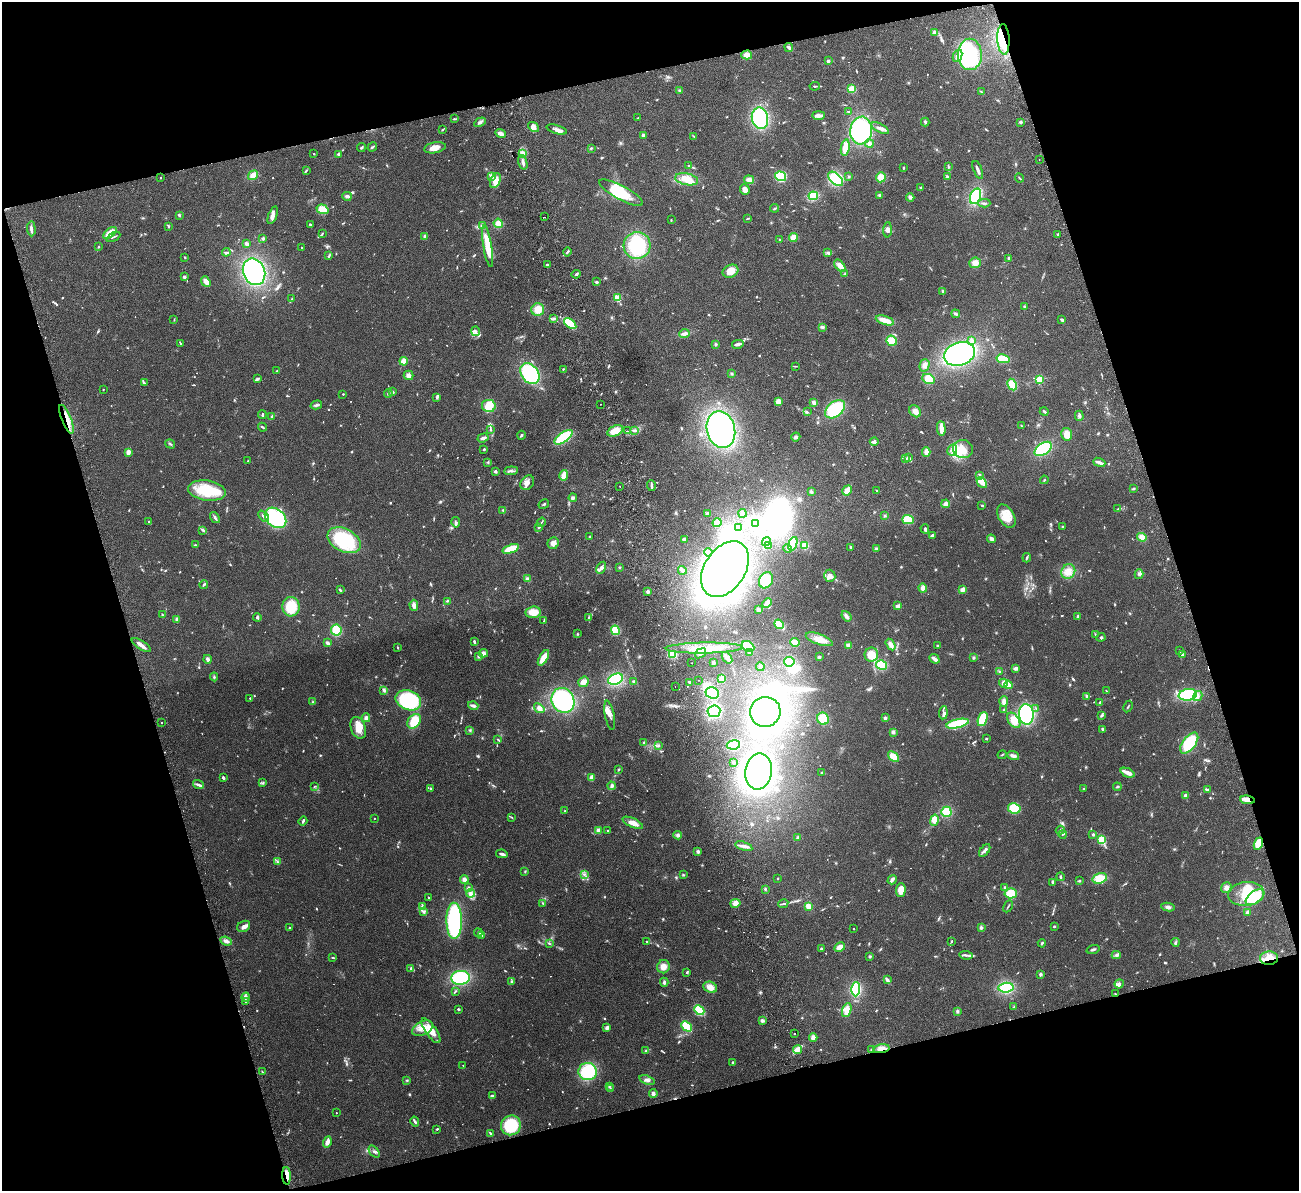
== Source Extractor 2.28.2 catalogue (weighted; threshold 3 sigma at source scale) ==
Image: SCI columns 57-5244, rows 166-4921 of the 5300 x 5207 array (HDU 1 of 3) = the unmasked area's bounding box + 8 px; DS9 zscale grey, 4 x 4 block average (1 PNG px = mean of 4 x 4 image px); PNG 1301 x 1193 px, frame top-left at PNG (2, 2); each listed source drawn as its Kron ellipse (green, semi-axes under 4 px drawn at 4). Shown black and unused: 33% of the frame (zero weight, under 2 of 3 exposures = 3% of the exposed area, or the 3 px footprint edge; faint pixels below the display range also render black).
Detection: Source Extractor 2.28.2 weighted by HDU 2 'WHT'. Background 0.0951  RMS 0.0086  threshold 0.0389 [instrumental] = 3 sigma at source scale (4.5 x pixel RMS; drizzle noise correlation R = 1.50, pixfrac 1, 0.05/0.05 arcsec/px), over >= 5 px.
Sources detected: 1042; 11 too faint to see at this stretch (4 x 4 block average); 25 inside a brighter object's white glare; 7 cosmic-ray / hot-pixel residue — neither listed nor drawn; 25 coinciding with a brighter row at this scale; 69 inside a brighter listed object's ellipse — not listed separately; of the other 905, all 500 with FLUX_AUTO >= 4.07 (the completeness limit of this list) listed and drawn (405 fainter detections not listed), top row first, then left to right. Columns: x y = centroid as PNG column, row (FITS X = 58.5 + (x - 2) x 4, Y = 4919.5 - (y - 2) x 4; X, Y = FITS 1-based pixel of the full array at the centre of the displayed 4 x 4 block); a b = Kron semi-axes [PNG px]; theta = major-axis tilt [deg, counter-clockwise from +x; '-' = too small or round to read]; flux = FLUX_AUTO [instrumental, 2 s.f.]
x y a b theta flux
935 33 3 3 - 17
1003 39 15 6 -87 96
789 47 4 2 - 27
970 54 15 12 -89 400
747 55 5 4 - 35
958 56 6 4 64 32
828 61 2 2 - 53
815 86 5 2 - 6.3
851 89 3 3 - 47
679 90 3 2 - 4.5
981 92 3 2 - 4.3
848 111 3 2 - 4.7
818 115 6 2 0 28
638 118 2 2 - 7
760 118 11 8 -77 370
454 119 3 2 - 4.6
480 122 6 2 30 14
925 122 4 3 - 8.1
1021 122 2 2 - 49
534 127 6 4 -37 21
880 128 9 3 -28 22
443 130 3 2 - 5
557 130 10 3 -17 23
861 130 14 11 82 480
500 133 5 3 - 23
643 135 3 3 - 9.6
694 136 4 2 - 5.7
869 144 4 3 - 30
361 147 4 2 - 6.3
372 147 5 2 - 6.7
845 147 8 3 79 68
435 148 11 5 11 50
591 148 4 2 - 5
314 154 2 2 - 4.7
338 154 3 3 - 8.4
523 154 3 2 - 5.6
1039 159 2 2 - 5.5
523 162 7 3 -73 22
689 166 3 2 - 7.1
948 167 3 2 - 4.7
903 168 3 2 - 5.3
306 170 3 2 - 4.7
978 170 9 2 -68 21
253 175 5 4 - 40
781 176 6 4 -18 230
849 176 3 2 - 4.9
491 177 3 2 - 7.1
881 177 5 5 - 53
947 177 3 3 - 7.9
160 178 2 2 - 5.7
1019 178 5 2 - 5.8
687 179 12 5 -11 79
836 179 9 5 -43 190
495 180 8 5 68 47
749 180 5 4 - 25
921 188 3 2 - 6.9
745 190 5 4 - 33
621 193 24 7 -28 200
880 195 4 3 - 8.1
347 196 5 3 - 14
813 196 5 3 - 120
975 196 8 5 70 270
910 197 4 4 - 14
984 203 6 2 -1 8.4
775 208 4 2 - 5.9
322 209 6 4 -19 73
179 215 3 2 - 7.2
273 215 9 3 71 21
545 217 2 2 - 5
748 218 4 2 - 4.9
671 220 2 2 - 4.1
498 223 5 4 - 35
310 224 3 2 - 7.3
169 226 3 2 - 6.6
482 226 2 2 - 98
31 229 7 3 -88 15
888 230 7 4 89 18
110 233 8 3 39 80
322 234 4 2 - 4.8
1058 234 3 2 - 4.7
425 236 3 3 - 11
113 237 7 2 28 5.9
263 238 2 2 - 47
793 238 4 4 - 47
780 240 3 2 - 5.7
247 244 3 2 - 20
637 245 13 13 - 310
488 246 21 3 -81 160
98 247 2 2 - 4.2
301 248 3 2 - 4.1
226 252 4 3 - 8
567 252 4 2 - 8.8
827 253 3 3 - 7.9
329 255 4 2 - 5.5
185 257 2 2 - 4.4
1009 258 4 2 - 5
975 263 6 5 - 33
547 265 2 2 - 7.3
840 266 7 4 -52 36
731 271 8 6 22 72
254 272 13 11 -67 670
576 274 4 3 - 7.8
845 274 4 2 - 5.3
184 277 2 2 - 66
206 282 6 4 -51 30
597 282 3 2 - 9.2
943 291 3 2 - 6.8
617 298 4 3 - 73
291 299 4 2 - 4.3
1025 307 3 3 - 7.4
538 310 6 6 - 64
956 314 4 2 - 12
554 318 4 2 - 10
174 319 2 2 - 4.4
885 320 9 4 -17 57
1062 320 3 2 - 11
570 323 7 3 -39 160
822 327 4 3 - 8.2
475 331 5 3 - 12
684 334 5 2 - 23
971 340 4 2 - 8.5
892 341 5 5 - 63
180 343 4 2 - 4.7
716 344 3 2 - 5.7
738 344 6 2 14 21
959 354 16 11 18 960
1003 359 6 3 -12 140
404 361 4 3 - 52
925 365 6 5 - 25
795 366 4 2 - 5
563 369 2 2 - 5.5
277 371 2 2 - 12
530 374 11 8 -53 400
732 374 3 3 - 8
409 375 5 4 - 19
257 379 3 2 - 25
929 379 6 5 - 74
1039 380 2 2 - 400
144 383 4 2 - 7.7
1012 385 6 4 -63 96
103 389 2 2 - 4.4
392 392 3 3 - 6.5
343 394 2 2 - 5.6
388 394 4 3 - 6.4
437 397 3 2 - 8.6
778 402 4 3 - 31
814 403 4 2 - 31
601 404 2 2 - 7.5
316 405 6 3 15 11
489 406 7 6 - 91
835 409 11 7 40 300
915 411 7 5 -46 33
1044 411 4 2 - 9.7
807 412 4 2 - 5.4
262 415 4 2 - 6.6
272 416 4 2 - 6.5
1079 416 5 3 - 13
66 419 15 4 -67 65
1021 425 2 2 - 4.1
262 427 4 2 - 6.6
941 429 7 2 -85 58
490 430 3 2 - 4.3
635 430 3 2 - 7
721 430 18 14 -77 900
615 431 8 5 25 63
627 431 2 2 - 5.3
1067 434 6 5 - 66
521 435 4 2 - 7
564 437 10 5 35 250
796 437 5 3 - 11
483 438 6 3 19 18
874 442 4 4 - 19
170 444 5 2 - 7.5
484 449 2 2 - 6.6
963 449 10 9 - 64
1043 449 9 5 35 270
952 450 6 4 62 23
128 452 3 3 - 35
926 452 5 3 - 26
906 458 3 2 - 4.7
909 458 3 2 - 16
248 461 2 2 - 12
488 462 3 2 - 5.1
1099 462 6 2 -20 32
495 471 3 2 - 10
511 471 7 2 5 12
564 475 5 4 - 50
979 475 3 2 - 6.9
1044 480 4 2 - 4.4
527 483 8 6 53 30
982 483 6 3 -47 43
651 486 5 3 - 9.9
620 487 2 2 - 6
1133 488 4 2 - 6.1
847 490 5 3 - 74
207 491 19 10 -8 240
876 491 3 2 - 5.4
811 492 4 3 - 10
573 498 4 3 - 12
544 504 5 2 - 6.3
946 504 4 3 - 23
982 505 3 2 - 7
1118 509 3 2 - 4.1
503 510 3 2 - 4.1
742 513 4 4 - 16
708 514 3 3 - 19
264 516 6 3 -47 17
885 516 3 2 - 5.1
1006 516 13 7 -59 88
215 517 6 2 -55 13
275 518 12 9 -39 540
908 520 6 4 -1 110
149 521 2 2 - 4.7
456 522 5 2 - 9
541 522 5 2 - 5.2
717 523 4 4 - 33
756 523 2 2 - 2500
539 527 3 2 - 5.8
1062 527 3 2 - 4.4
739 528 4 2 - 7.2
925 529 4 3 - 8.3
203 530 3 2 - 9.3
932 535 4 2 - 9
589 537 2 2 - 5.7
1142 537 5 3 - 34
684 539 2 2 - 34
991 539 4 2 - 25
344 540 18 11 -27 390
766 541 4 4 - 13
553 543 6 5 - 26
793 544 7 4 72 160
195 545 3 2 - 4.6
768 546 2 2 - 8.6
805 546 4 4 - 57
850 547 3 2 - 4.4
511 549 8 4 21 100
788 549 4 3 - 9.5
876 549 4 3 - 14
708 552 4 2 - 5.8
1027 558 5 2 - 6.7
619 567 3 2 - 4.1
601 568 6 3 61 17
725 569 30 20 57 1100
682 570 5 3 - 20
1068 571 7 6 - 54
1139 574 5 3 - 14
830 576 6 5 - 26
527 579 4 4 - 15
766 580 8 6 60 180
204 585 4 2 - 9
923 588 4 4 - 27
963 589 3 3 - 26
340 590 3 2 - 8.2
648 591 3 3 - 13
447 601 3 2 - 4.5
767 603 5 2 - 52
414 605 5 4 - 22
898 606 3 2 - 22
291 607 9 9 - 140
758 610 4 3 - 13
533 612 8 6 6 60
163 615 3 2 - 4.7
846 616 6 3 -52 20
1078 616 3 3 - 7
257 617 4 3 - 8.3
589 617 3 2 - 6.2
177 619 4 3 - 9.2
544 621 3 2 - 5.7
779 624 5 3 - 96
336 630 5 5 - 160
615 630 5 4 - 120
577 634 3 2 - 5
1095 634 3 2 - 4.2
1101 637 4 2 - 6.6
819 639 14 5 -20 61
474 641 3 2 - 10
795 642 5 3 - 44
327 643 4 3 - 12
141 645 11 3 -33 30
848 645 3 2 - 30
890 645 6 3 -58 28
748 646 6 4 -28 78
938 646 4 2 - 6.1
398 648 2 2 - 5.4
704 648 38 5 1 140
1179 651 4 2 - 4.9
483 653 4 4 - 21
700 653 6 3 37 21
749 653 3 2 - 4.2
673 654 4 3 - 110
1183 654 2 2 - 5.7
871 655 7 7 - 69
479 657 3 3 - 6.2
819 657 3 2 - 7.7
543 658 9 4 60 63
727 658 6 2 -50 60
973 658 3 3 - 6.3
208 659 4 3 - 15
935 659 5 2 - 37
789 662 5 5 - 130
692 663 2 2 - 24
714 663 3 3 - 7.2
882 665 5 5 - 140
760 666 4 2 - 17
1016 668 4 2 - 21
999 671 2 2 - 7.5
214 677 4 2 - 6.2
616 679 8 5 22 220
722 679 4 3 - 54
698 680 2 2 - 6.7
634 681 2 2 - 10
583 682 6 5 - 30
689 682 3 2 - 5.9
1003 683 4 3 - 28
1008 685 4 4 - 31
675 687 2 2 - 4.2
384 690 4 3 - 9.9
1106 691 2 2 - 4.4
712 693 7 5 -24 140
1188 695 9 6 8 330
1086 696 4 2 - 8.4
1198 696 5 3 - 27
250 698 2 2 - 13
408 700 13 9 -23 410
563 700 13 11 -63 490
1004 701 5 3 - 21
312 702 3 2 - 4.7
1100 702 3 2 - 10
473 706 5 2 - 18
1128 707 6 2 62 6.5
539 708 6 4 -38 30
1036 709 4 2 - 4.6
1004 710 2 2 - 4.2
714 711 6 6 - 330
765 712 15 15 - 540
943 713 6 2 84 12
1026 714 10 7 -87 490
610 715 15 4 -79 29
1102 715 4 3 - 10
366 718 4 4 - 14
885 718 2 2 - 22
823 719 6 5 - 89
983 719 7 4 69 150
1014 720 8 5 -54 54
414 721 8 6 52 110
161 722 2 2 - 6.4
957 724 11 4 13 250
358 728 11 7 -71 65
1103 729 3 2 - 8.7
470 730 3 2 - 5.5
893 732 4 3 - 12
986 739 3 2 - 4.3
498 740 3 2 - 4.7
644 742 2 2 - 5.9
1189 743 12 6 53 230
658 745 4 2 - 7
733 745 7 4 8 180
1002 755 4 2 - 4.5
1013 756 6 3 -16 20
894 757 6 4 -42 70
733 762 2 2 - 7.4
618 769 3 2 - 4.8
759 771 18 13 82 1500
822 773 3 2 - 4.2
1127 773 7 2 -24 52
223 778 3 2 - 12
592 778 4 3 - 25
262 783 2 2 - 4.5
198 785 6 2 -19 18
315 786 4 2 - 4.3
612 786 4 3 - 16
1117 787 4 2 - 6
430 788 3 2 - 5.3
1083 788 2 2 - 6.5
1207 789 4 2 - 5
1186 795 3 3 - 14
1247 800 7 4 -8 37
1014 808 6 5 - 160
565 811 2 2 - 7.5
946 812 5 5 - 100
512 817 4 2 - 4.2
374 818 2 2 - 7.4
934 820 6 4 76 33
303 821 5 2 - 9.2
633 823 11 4 -24 44
608 830 2 2 - 14
1060 830 4 2 - 8
598 831 4 3 - 22
1062 834 4 2 - 5.8
1093 834 2 2 - 29
678 835 4 4 - 12
798 837 3 2 - 13
1101 840 4 3 - 200
1258 844 6 4 67 130
744 846 9 3 -16 29
985 850 7 3 52 19
698 852 4 3 - 11
502 854 6 3 -10 13
277 862 3 2 - 6.9
525 871 3 2 - 4.3
584 874 2 2 - 4.1
683 875 2 2 - 4.2
1060 877 4 2 - 9.5
777 878 2 2 - 17
1100 878 7 5 17 92
464 879 4 4 - 17
892 880 5 3 - 17
1080 881 3 2 - 5.8
1053 882 3 2 - 22
468 887 3 2 - 5.3
1005 888 4 3 - 7.8
1226 888 5 5 - 23
765 889 2 2 - 4.9
901 890 7 5 87 59
471 893 4 3 - 14
1011 893 6 5 - 91
1246 894 18 11 6 140
1255 897 10 6 37 180
429 898 3 2 - 6.4
543 903 3 2 - 5.3
735 903 5 4 - 34
783 904 5 2 - 9.1
423 906 2 2 - 4.2
808 906 4 3 - 42
1008 906 6 2 63 4.7
1168 907 7 3 -9 16
424 912 3 3 - 11
1248 912 4 3 - 30
454 921 18 8 -89 520
244 926 7 5 29 22
1054 926 2 2 - 8.9
290 927 3 2 - 4.2
981 927 3 3 - 9.8
853 929 2 2 - 12
478 933 4 2 - 8.9
481 935 3 2 - 4.1
226 941 5 3 - 23
646 941 2 2 - 4.1
951 941 2 2 - 5.2
1176 942 4 3 - 9
549 943 4 2 - 4.4
1042 943 4 2 - 7
840 947 6 3 28 35
821 949 3 2 - 5.1
1093 949 7 2 18 10
966 955 7 2 -6 12
1116 955 4 2 - 9.1
870 956 3 3 - 6.3
333 958 4 2 - 4.7
1269 958 9 6 4 69
663 967 7 6 - 39
411 968 3 2 - 7.7
687 972 2 2 - 5.9
1040 974 4 3 - 8.4
460 978 9 7 6 320
887 980 3 2 - 15
512 982 3 2 - 11
664 982 4 2 - 12
1119 984 4 4 - 14
710 987 7 5 -23 39
1006 988 7 5 6 210
856 989 7 4 88 230
455 991 3 2 - 5
1115 994 3 2 - 4.3
246 997 4 3 - 14
246 1001 2 2 - 5.8
1014 1007 3 2 - 4.1
458 1009 3 2 - 8.2
699 1010 6 4 -43 120
847 1010 7 4 71 57
957 1011 4 3 - 8.2
762 1021 4 3 - 11
687 1026 6 4 -45 140
423 1028 11 7 27 58
607 1028 4 2 - 20
431 1031 14 5 -55 75
794 1033 2 2 - 9.2
813 1038 4 4 - 24
797 1049 4 2 - 110
881 1049 8 4 7 32
872 1050 3 3 - 6.3
646 1051 3 3 - 6.4
733 1062 2 2 - 29
463 1065 2 2 - 7
262 1072 3 2 - 4.9
588 1072 9 8 - 270
407 1080 3 2 - 5.6
647 1080 8 3 -18 18
609 1086 3 2 - 4.4
611 1089 3 2 - 4.4
653 1093 4 3 - 16
492 1096 2 2 - 8.6
336 1113 2 2 - 6.8
415 1122 5 2 - 13
511 1125 10 9 - 190
437 1129 2 2 - 6.2
491 1133 4 2 - 12
327 1142 5 3 - 28
374 1151 7 2 -51 9.2
287 1176 9 4 -88 41
Overlapping masked pixels (flux is a lower limit): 8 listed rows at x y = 1003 39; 66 419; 1247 800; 1258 844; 1269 958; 1115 994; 881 1049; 287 1176
Diffuse or blended objects may show on this block-average render without a row.